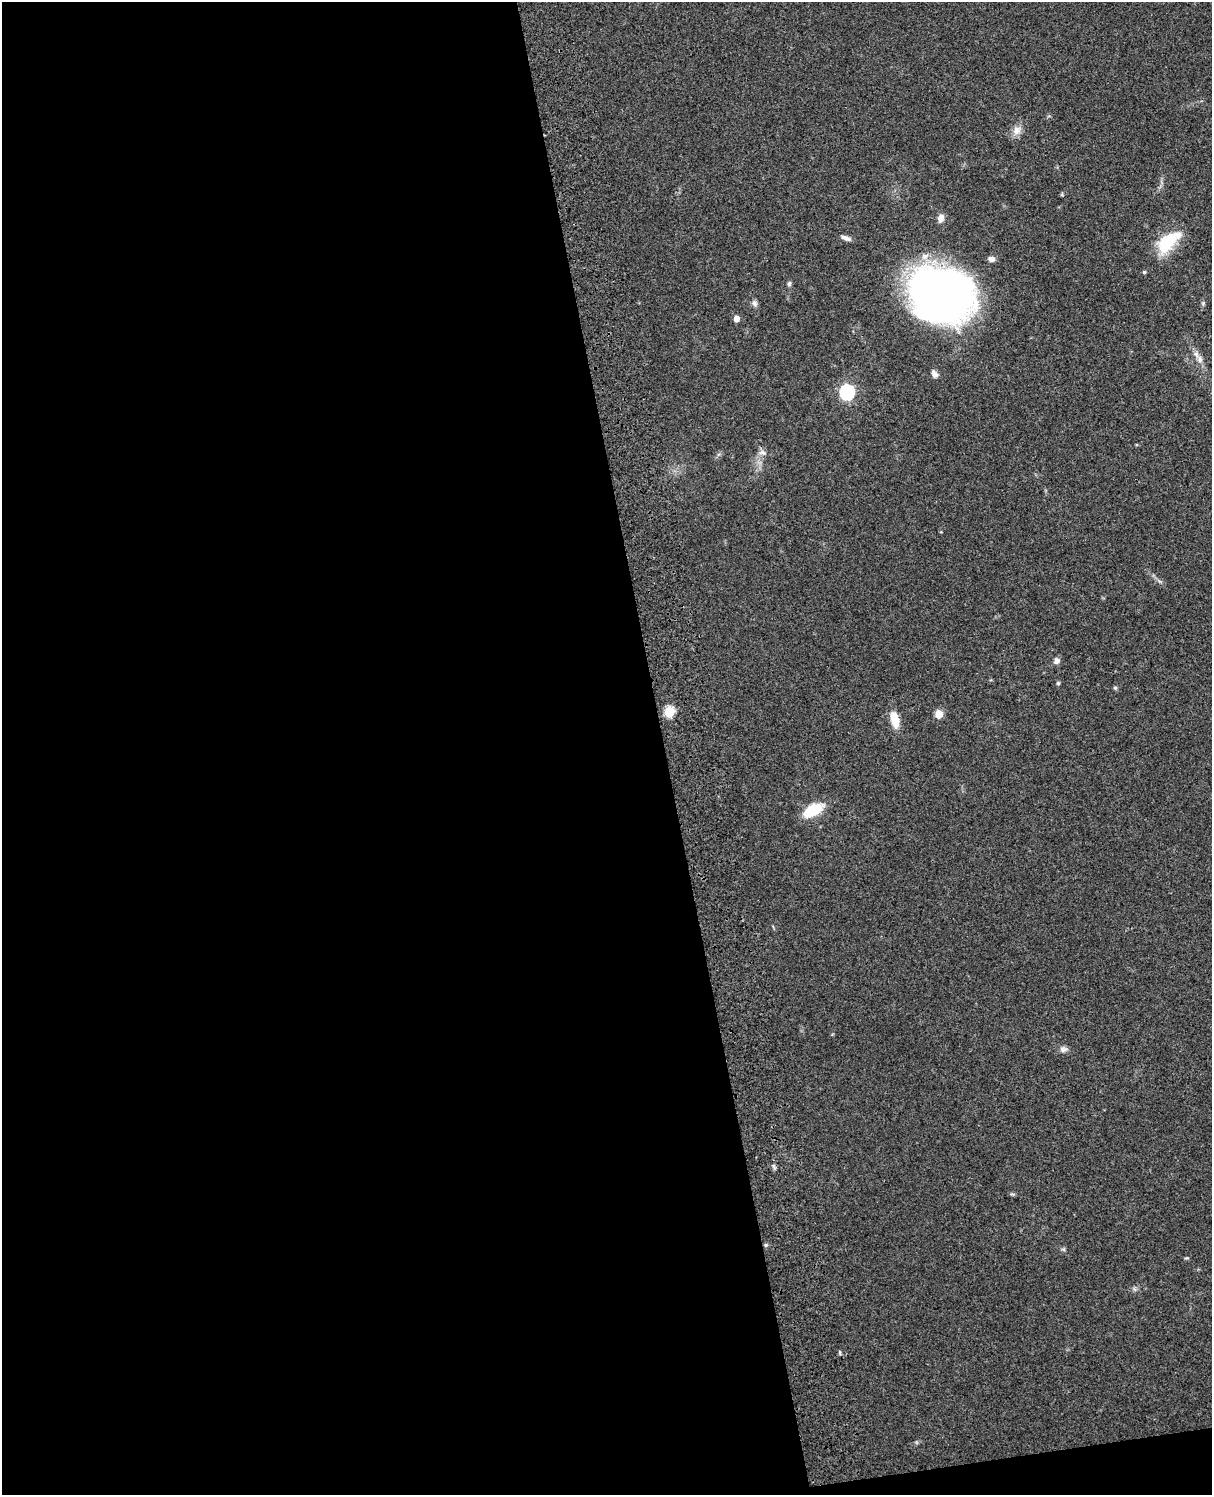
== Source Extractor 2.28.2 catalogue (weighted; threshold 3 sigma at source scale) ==
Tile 9 of 4 x 3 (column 1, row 3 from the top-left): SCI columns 119-1328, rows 166-1658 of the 5079 x 4922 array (HDU 1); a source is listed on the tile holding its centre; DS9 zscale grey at full resolution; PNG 1214 x 1497 px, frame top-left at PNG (2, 2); no overlay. Shown black and unused: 56% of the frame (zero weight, under 3 of 4 exposures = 6% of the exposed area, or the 3 px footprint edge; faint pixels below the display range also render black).
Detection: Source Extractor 2.28.2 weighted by HDU 2 'WHT'; one run over the whole footprint, this tile lists its part. Background 0.0911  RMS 0.0062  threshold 0.0279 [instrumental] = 3 sigma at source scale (4.5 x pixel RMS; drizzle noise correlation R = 1.50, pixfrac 1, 0.05/0.05 arcsec/px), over >= 5 px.
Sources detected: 28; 1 inside a brighter listed object's ellipse — not listed separately; the other 27 listed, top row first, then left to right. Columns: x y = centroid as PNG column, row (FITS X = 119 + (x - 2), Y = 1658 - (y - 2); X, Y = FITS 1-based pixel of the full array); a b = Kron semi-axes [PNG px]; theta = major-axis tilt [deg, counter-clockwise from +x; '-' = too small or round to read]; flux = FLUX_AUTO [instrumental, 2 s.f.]
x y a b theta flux
1017 130 13 10 60 4.6
1062 194 6 4 72 0.64
941 218 9 7 79 3.5
846 238 13 5 -21 2.5
1168 241 32 16 43 26
991 259 7 6 - 2.8
1144 272 4 4 - 0.87
789 284 7 5 80 1.3
942 295 57 47 -21 340
755 303 9 6 -70 1.9
1203 303 7 5 78 1
736 319 5 5 - 4.8
1200 359 11 8 -69 3.2
934 374 11 7 -54 2.6
847 392 7 6 - 120
763 452 11 7 -18 2.5
1056 661 7 7 - 2.7
1058 683 4 4 - 1
1115 687 6 4 -1 0.81
669 712 6 5 - 37
939 714 5 5 - 14
895 720 19 9 -74 10
813 810 19 10 29 23
1063 1049 11 7 3 2.4
766 1245 6 4 -71 0.81
1063 1249 6 4 -18 0.89
1186 1258 6 3 1 0.67